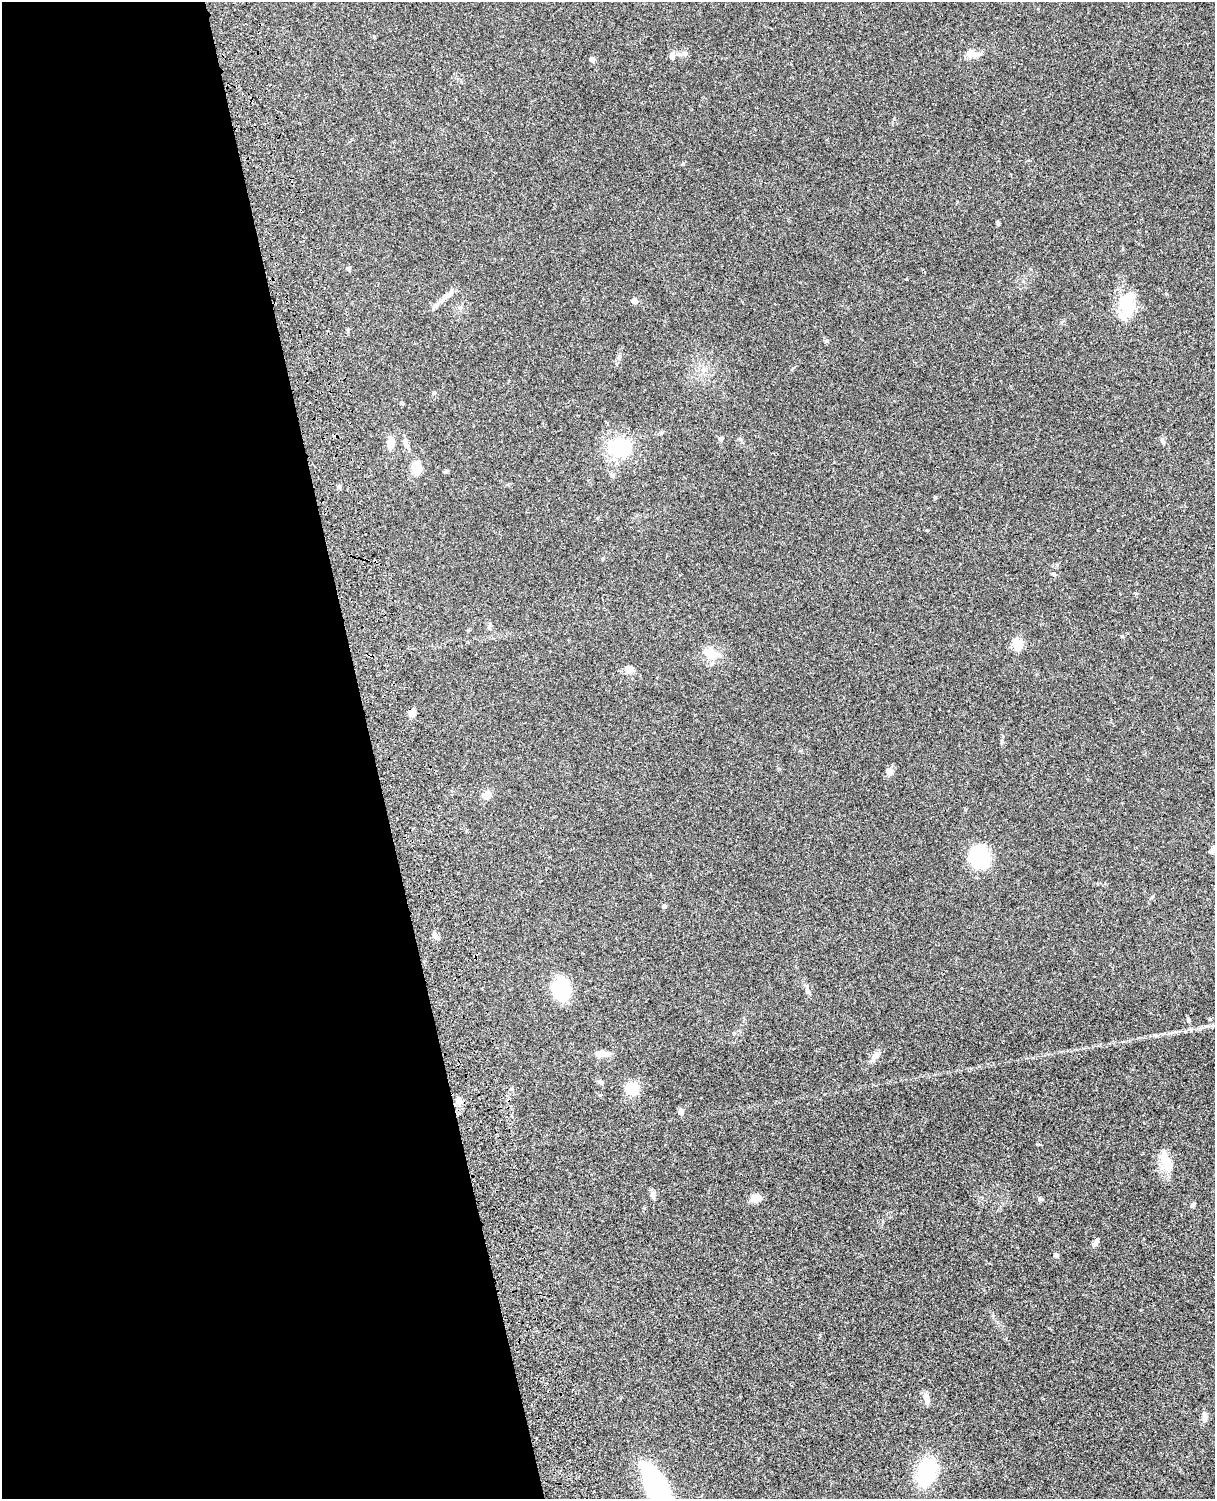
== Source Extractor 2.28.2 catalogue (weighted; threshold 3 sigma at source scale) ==
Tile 5 of 4 x 3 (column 1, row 2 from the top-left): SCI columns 121-1333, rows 1770-3266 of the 5091 x 4922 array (HDU 1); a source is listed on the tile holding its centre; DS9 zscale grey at full resolution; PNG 1217 x 1501 px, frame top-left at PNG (2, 2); no overlay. Shown black and unused: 31% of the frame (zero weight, under 3 of 4 exposures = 6% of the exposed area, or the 3 px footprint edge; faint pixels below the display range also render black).
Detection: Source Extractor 2.28.2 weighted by HDU 2 'WHT'; one run over the whole footprint, this tile lists its part. Background 0.0869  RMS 0.0062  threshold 0.0277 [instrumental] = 3 sigma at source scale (4.5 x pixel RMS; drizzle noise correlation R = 1.50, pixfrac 1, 0.05/0.05 arcsec/px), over >= 5 px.
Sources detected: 51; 1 inside a brighter object's white glare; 1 cosmic-ray / hot-pixel residue — not listed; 1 inside a brighter listed object's ellipse — not listed separately; the other 48 listed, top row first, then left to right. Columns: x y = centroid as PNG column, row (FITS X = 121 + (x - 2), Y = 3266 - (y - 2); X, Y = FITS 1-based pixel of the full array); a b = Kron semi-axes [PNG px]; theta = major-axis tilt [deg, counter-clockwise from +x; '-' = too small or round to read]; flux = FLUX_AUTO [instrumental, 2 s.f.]
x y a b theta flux
685 53 7 7 - 2
975 54 17 8 2 4.7
672 57 10 4 -68 1.3
592 59 7 5 -53 1.8
998 223 6 3 -80 1.1
348 269 5 5 - 1.3
446 296 21 7 38 4.8
634 301 5 4 - 4.3
1128 306 27 21 -49 19
619 357 7 6 - 1.4
402 403 4 4 - 1.1
721 439 5 4 - 1.4
405 442 13 7 -72 2.4
390 443 13 9 -84 3.9
619 448 29 26 -59 27
417 468 13 9 -89 9.1
446 471 6 4 29 0.96
612 475 7 6 - 1.3
339 487 5 5 - 0.95
935 497 5 4 - 0.58
1017 644 5 5 - 37
711 653 17 11 -32 10
629 669 12 8 -4 4.2
412 713 9 7 80 3
890 771 10 9 - 2.7
487 796 9 8 - 4.6
1213 850 9 6 22 2.1
980 858 22 18 -75 37
664 906 5 4 - 1.3
435 936 9 6 -57 2.6
561 989 18 15 -79 38
1189 1020 5 4 - 0.94
603 1054 16 7 9 3.8
875 1056 15 7 46 3.5
600 1082 7 5 -72 1.3
632 1088 10 10 - 21
459 1101 11 7 72 2.7
681 1112 7 6 - 2.4
1166 1161 27 13 -61 11
652 1195 8 7 - 1.8
755 1198 10 7 18 6.7
1193 1205 6 4 65 1.3
1096 1242 10 6 51 1.9
1056 1255 6 5 - 1.2
926 1398 14 7 -76 3.7
1204 1417 13 7 -86 2.5
926 1472 25 15 71 46
656 1484 45 20 -57 67
Isophote crosses this tile's border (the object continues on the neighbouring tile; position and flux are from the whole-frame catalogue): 2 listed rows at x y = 1213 850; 656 1484
Unlisted compact peaks at least as high as the median listed source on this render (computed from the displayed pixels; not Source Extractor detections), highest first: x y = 1039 1199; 1122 636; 1163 442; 1054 574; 827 341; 1002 741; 1037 1144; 600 1095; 807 986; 683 164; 603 558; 906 279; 927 530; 1166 294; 434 393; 740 439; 1057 565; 374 37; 993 1316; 894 118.